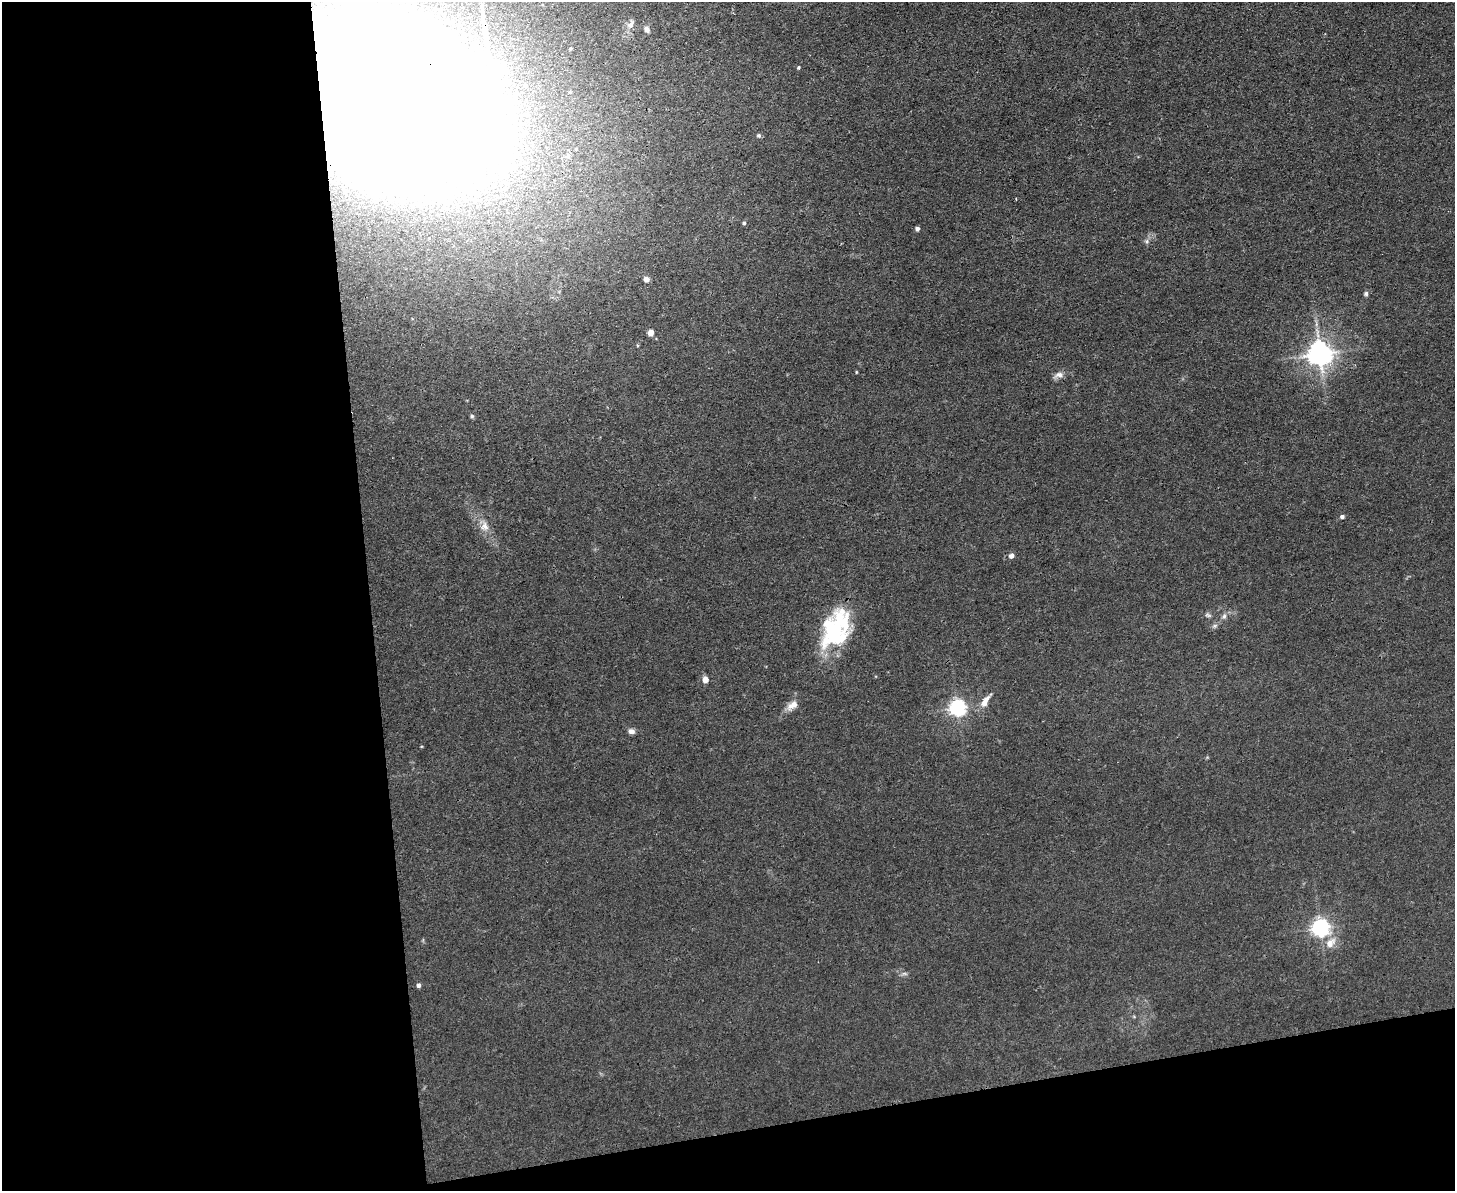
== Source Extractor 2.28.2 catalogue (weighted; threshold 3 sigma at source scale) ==
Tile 10 of 3 x 4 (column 1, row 4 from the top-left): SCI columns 131-1583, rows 1-1189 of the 4732 x 4757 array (HDU 1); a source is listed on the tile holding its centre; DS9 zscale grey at full resolution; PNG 1457 x 1193 px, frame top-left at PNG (2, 2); no overlay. Shown black and unused: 31% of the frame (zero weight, under 3 of 4 exposures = <1% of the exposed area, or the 3 px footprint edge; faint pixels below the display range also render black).
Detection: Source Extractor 2.28.2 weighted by HDU 2 'WHT'; one run over the whole footprint, this tile lists its part. Background 0.0426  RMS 0.0052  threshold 0.0232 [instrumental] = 3 sigma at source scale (4.5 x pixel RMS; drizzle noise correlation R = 1.50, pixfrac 1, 0.05/0.05 arcsec/px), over >= 5 px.
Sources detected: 35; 1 inside a brighter object's white glare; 1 cosmic-ray / hot-pixel residue — not listed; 2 inside a brighter listed object's ellipse — not listed separately; the other 31 listed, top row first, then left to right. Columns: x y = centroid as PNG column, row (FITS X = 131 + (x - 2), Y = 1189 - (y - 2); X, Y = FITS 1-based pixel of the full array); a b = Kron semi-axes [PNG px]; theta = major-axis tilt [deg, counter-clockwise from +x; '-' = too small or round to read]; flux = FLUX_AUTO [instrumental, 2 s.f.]
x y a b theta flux
630 25 11 7 48 2.7
647 29 8 5 -58 1.9
571 48 5 3 - 0.45
798 67 4 4 - 0.66
398 104 102 75 -29 3800
759 135 5 5 - 0.99
568 156 8 6 15 1.7
744 223 4 4 - 0.81
917 229 4 4 - 1.8
1147 241 6 4 -90 1.1
646 279 5 4 - 4
1366 294 6 6 - 1.1
651 333 5 4 - 6.1
1320 354 7 7 - 500
1059 375 13 7 12 2.8
472 416 5 4 - 0.87
1342 517 5 4 - 1.3
485 526 12 11 - 4.2
1011 556 5 4 - 3.1
1208 615 10 5 -18 1.2
1224 616 9 6 80 1.6
833 632 52 23 61 47
705 679 6 5 - 3.8
985 701 18 7 58 4.7
793 705 16 9 32 4.4
958 707 6 6 - 180
631 731 7 6 - 2.4
1320 928 6 6 - 220
1330 943 16 10 43 5.9
904 974 8 4 -8 1.1
418 985 4 4 - 1.7
Overlapping masked pixels (flux is a lower limit): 1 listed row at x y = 398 104
Isophote crosses this tile's border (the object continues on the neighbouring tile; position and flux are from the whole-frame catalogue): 1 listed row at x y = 398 104